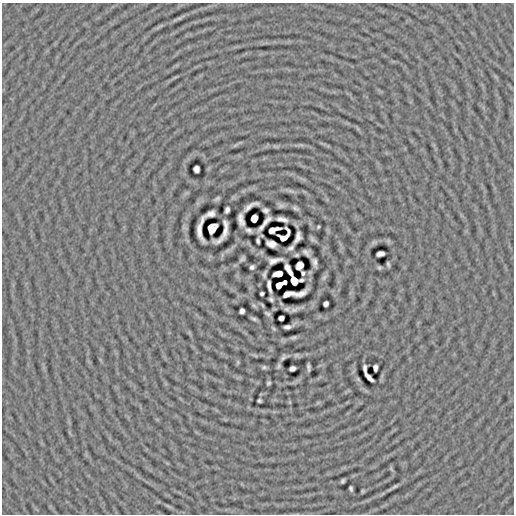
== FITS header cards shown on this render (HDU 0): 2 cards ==
NAXIS1  =                  512
NAXIS2  =                  512

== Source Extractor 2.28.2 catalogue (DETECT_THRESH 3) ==
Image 512 x 512 px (HDU 0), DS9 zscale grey, 1 PNG px = 1 image px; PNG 516 x 516 px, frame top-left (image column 1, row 512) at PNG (2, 3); no overlay
Background -6.00e-05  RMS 0.006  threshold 0.0181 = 3 sigma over >= 5 px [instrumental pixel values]
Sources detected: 81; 4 with non-positive FLUX_AUTO (blend fragments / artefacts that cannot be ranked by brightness) are not listed; the other 77 listed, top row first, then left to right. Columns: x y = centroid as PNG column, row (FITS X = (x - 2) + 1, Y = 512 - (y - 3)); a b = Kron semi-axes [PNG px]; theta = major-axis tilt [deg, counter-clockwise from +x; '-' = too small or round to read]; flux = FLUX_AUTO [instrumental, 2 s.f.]
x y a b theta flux
179 18 8 4 8 0.62
235 145 10 3 40 0.52
196 169 6 5 - 1.4
217 199 6 3 32 0.76
250 206 16 4 30 1.8
281 206 9 6 15 0.67
295 208 10 5 -22 0.87
227 210 6 4 74 1.2
265 210 5 4 - 1
210 214 10 5 21 1.6
254 218 6 5 - 3.7
282 219 10 4 -11 1.9
241 220 12 5 -78 2.3
266 221 12 4 44 1.3
261 227 8 3 48 1.2
318 227 3 2 - 0.38
249 230 5 3 - 1
273 230 11 4 18 1.3
298 237 11 5 70 1.5
312 239 5 3 - 0.74
258 241 5 3 - 0.76
271 244 9 5 -14 2.2
291 248 6 3 30 0.96
306 252 7 4 -42 1.2
380 254 7 4 15 1.8
297 255 4 2 - 0.45
242 259 6 3 45 0.82
275 260 14 4 14 1.9
314 262 8 4 -77 1.4
388 264 5 2 - 0.64
300 265 7 6 - 2.7
252 267 4 4 - 0.93
287 268 6 4 -62 1.7
379 268 4 3 - 0.58
291 273 6 3 -51 0.91
303 273 4 3 - 0.73
264 274 6 3 77 0.79
278 274 8 5 12 2.6
324 277 10 5 63 0.96
294 280 7 5 -66 2.5
301 280 4 3 - 0.8
284 282 4 4 - 2.1
279 285 6 5 - 2.1
269 286 11 3 -80 1.6
301 293 11 4 30 2.1
262 294 4 3 - 0.7
287 294 13 5 6 2
271 299 4 3 - 0.77
326 304 5 4 - 1.2
262 305 6 3 -53 0.44
287 309 8 5 2 0.86
295 310 11 4 21 1.3
242 311 5 4 - 1.3
267 313 5 3 - 0.69
281 318 5 4 - 1.9
254 319 6 3 -25 0.75
287 327 7 4 4 1.3
293 337 7 4 17 0.86
296 355 6 4 36 0.58
283 357 6 3 49 0.84
238 362 6 4 -90 0.54
279 366 7 5 69 0.74
264 367 6 5 - 0.7
308 367 8 3 -87 0.98
292 368 5 4 - 1.7
375 368 6 4 -86 1.1
365 369 7 3 -89 1.1
368 377 11 4 -46 1.7
358 379 7 4 -46 0.46
268 383 4 3 - 0.64
259 401 4 3 - 0.65
391 469 8 4 -59 0.57
343 481 4 3 - 0.7
395 486 13 4 32 1
351 488 5 3 - 0.72
363 491 4 4 - 0.48
168 506 12 3 -28 0.97
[4 non-positive-flux detections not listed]